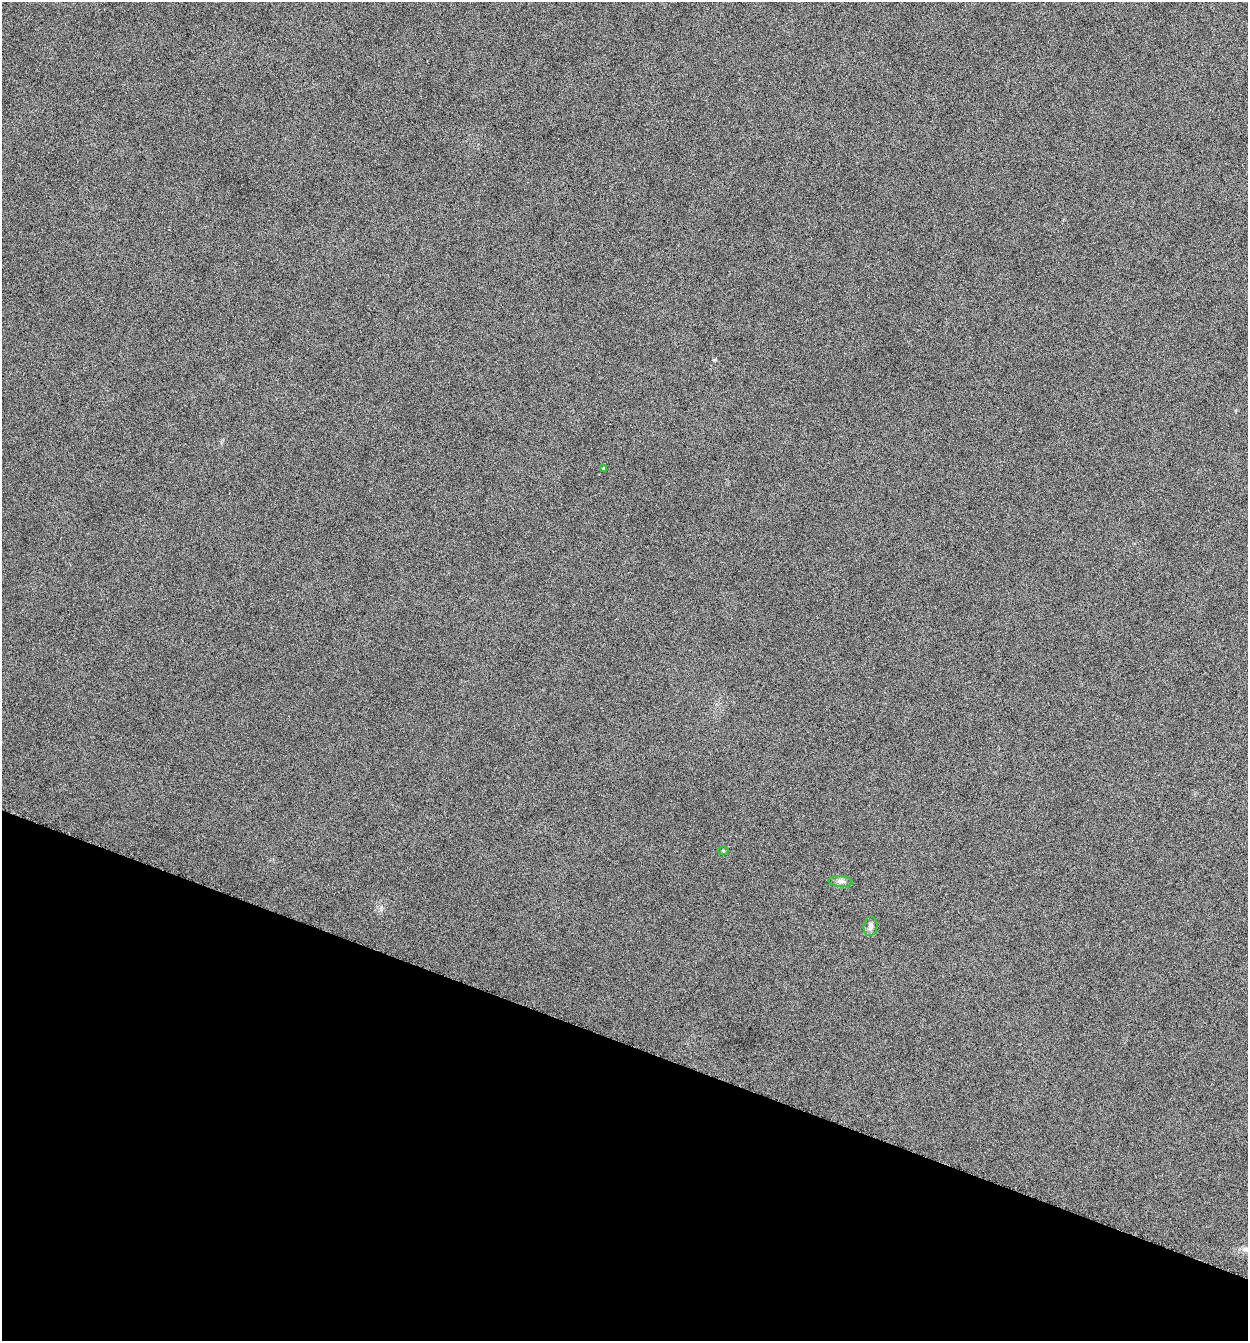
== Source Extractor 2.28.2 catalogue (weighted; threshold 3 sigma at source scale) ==
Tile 15 of 4 x 4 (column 3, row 4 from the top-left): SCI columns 2629-3874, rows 11-1349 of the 5386 x 5373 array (HDU 1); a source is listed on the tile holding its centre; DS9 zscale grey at full resolution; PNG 1250 x 1343 px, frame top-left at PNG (2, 2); each listed source drawn as its Kron ellipse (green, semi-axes under 4 px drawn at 4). Shown black and unused: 22% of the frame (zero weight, under 12 of 24 exposures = <1% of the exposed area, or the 3 px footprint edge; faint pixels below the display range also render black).
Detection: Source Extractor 2.28.2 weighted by HDU 2 'WHT'; one run over the whole footprint, this tile lists its part. Background -0.545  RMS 0.04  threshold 0.163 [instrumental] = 3 sigma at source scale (4.09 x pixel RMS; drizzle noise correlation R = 1.36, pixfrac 0.8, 0.05/0.05 arcsec/px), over >= 5 px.
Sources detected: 4; all 4 listed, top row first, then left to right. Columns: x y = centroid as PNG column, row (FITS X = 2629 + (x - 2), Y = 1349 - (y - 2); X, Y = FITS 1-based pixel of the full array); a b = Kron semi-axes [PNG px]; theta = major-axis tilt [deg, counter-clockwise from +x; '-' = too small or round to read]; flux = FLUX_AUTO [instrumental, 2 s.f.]
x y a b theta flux
603 469 4 3 - 5.9
723 851 5 3 - 3.7
841 881 12 5 -5 12
870 926 10 7 86 13